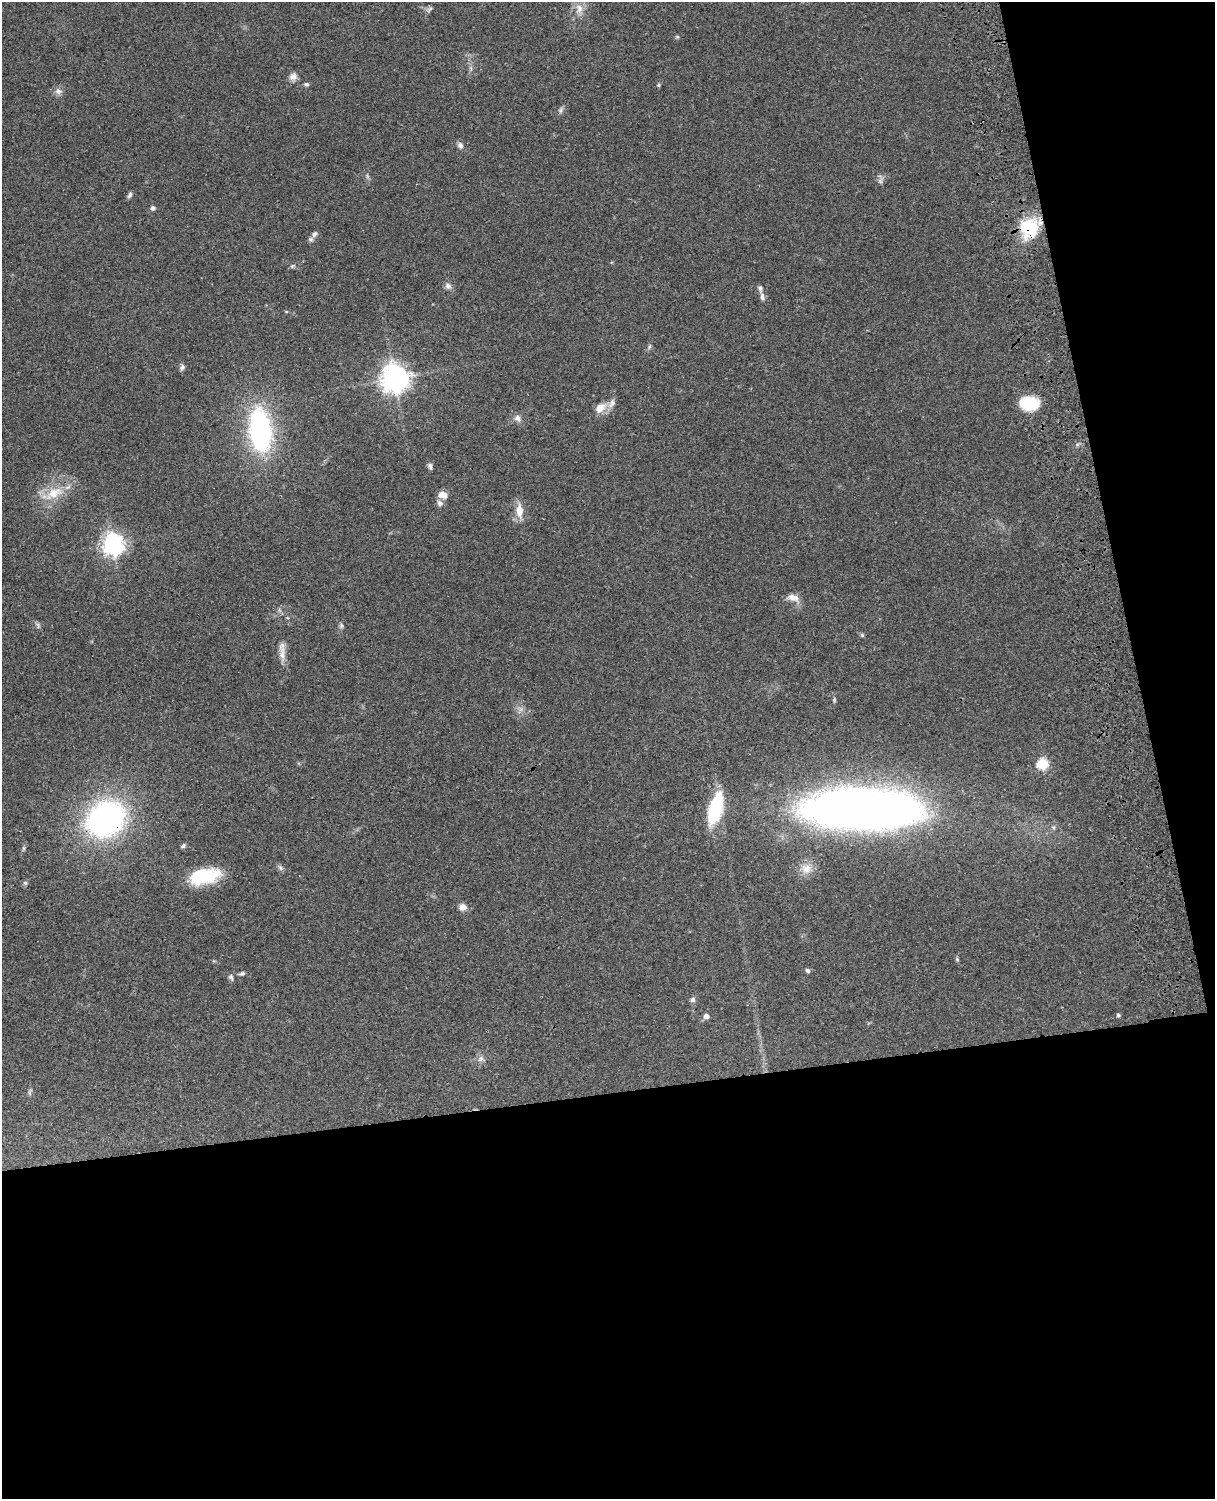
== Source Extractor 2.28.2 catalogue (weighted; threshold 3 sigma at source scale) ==
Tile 12 of 4 x 3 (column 4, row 3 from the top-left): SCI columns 3758-4970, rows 274-1770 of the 5089 x 4925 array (HDU 1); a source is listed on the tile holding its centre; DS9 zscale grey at full resolution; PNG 1217 x 1501 px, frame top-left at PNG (2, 2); no overlay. Shown black and unused: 33% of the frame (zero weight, under 3 of 4 exposures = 6% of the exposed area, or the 3 px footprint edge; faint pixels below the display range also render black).
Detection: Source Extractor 2.28.2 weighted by HDU 2 'WHT'; one run over the whole footprint, this tile lists its part. Background 0.0807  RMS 0.0059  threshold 0.0267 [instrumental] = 3 sigma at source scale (4.5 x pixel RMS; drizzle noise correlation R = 1.50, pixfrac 1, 0.05/0.05 arcsec/px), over >= 5 px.
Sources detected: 59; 2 too faint to see at this stretch — not listed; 2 inside a brighter listed object's ellipse — not listed separately; the other 55 listed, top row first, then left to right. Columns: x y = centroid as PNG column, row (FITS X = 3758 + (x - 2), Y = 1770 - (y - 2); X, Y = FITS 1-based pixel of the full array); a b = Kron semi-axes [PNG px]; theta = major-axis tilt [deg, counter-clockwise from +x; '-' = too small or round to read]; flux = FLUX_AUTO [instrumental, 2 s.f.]
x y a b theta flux
579 8 14 10 -84 5.5
429 9 10 5 44 1.5
293 76 11 9 37 3.2
306 84 7 4 -9 1
659 85 5 4 - 0.81
58 91 10 8 -5 2.7
560 110 10 5 85 1.4
460 145 7 6 - 2.4
881 181 9 7 -81 1.9
130 195 8 5 64 1.5
153 208 6 5 - 1.6
1029 228 26 22 87 27
314 234 10 7 50 2.2
292 266 6 4 44 0.91
448 286 9 8 - 2.4
762 297 11 6 -80 2
649 347 8 4 64 1.2
182 367 8 6 55 1.7
395 378 9 9 - 660
1029 403 18 13 -3 25
600 408 16 10 43 6.3
517 418 10 8 -36 2.8
260 430 24 12 -83 170
430 466 8 5 -75 1.6
54 493 31 14 28 16
443 495 10 8 -16 4.5
440 503 9 7 -45 2.4
519 511 18 8 -88 7.4
113 544 8 7 - 420
793 597 15 8 -11 4.7
341 626 7 5 -72 1.2
862 635 5 5 - 0.89
282 654 25 8 -85 5.5
834 700 6 4 -84 0.82
521 709 8 5 -90 1.9
1042 764 6 5 - 48
715 808 33 12 75 43
861 809 99 33 -1 590
105 819 34 28 37 160
183 846 6 5 - 1.2
24 848 6 4 -90 0.94
281 868 9 6 -49 1.5
806 869 17 14 -16 6.9
204 876 35 16 11 30
25 883 6 6 - 1.1
462 907 9 8 - 4
957 959 5 5 - 0.71
808 970 6 5 - 1.2
242 974 7 4 17 1.2
231 977 8 5 -65 1.4
692 1000 7 6 - 1.7
1118 1015 5 5 - 0.96
706 1016 6 5 - 2.7
481 1059 9 8 - 2.6
30 1092 10 4 -90 1.3
Overlapping masked pixels (flux is a lower limit): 2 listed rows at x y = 1029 228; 105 819